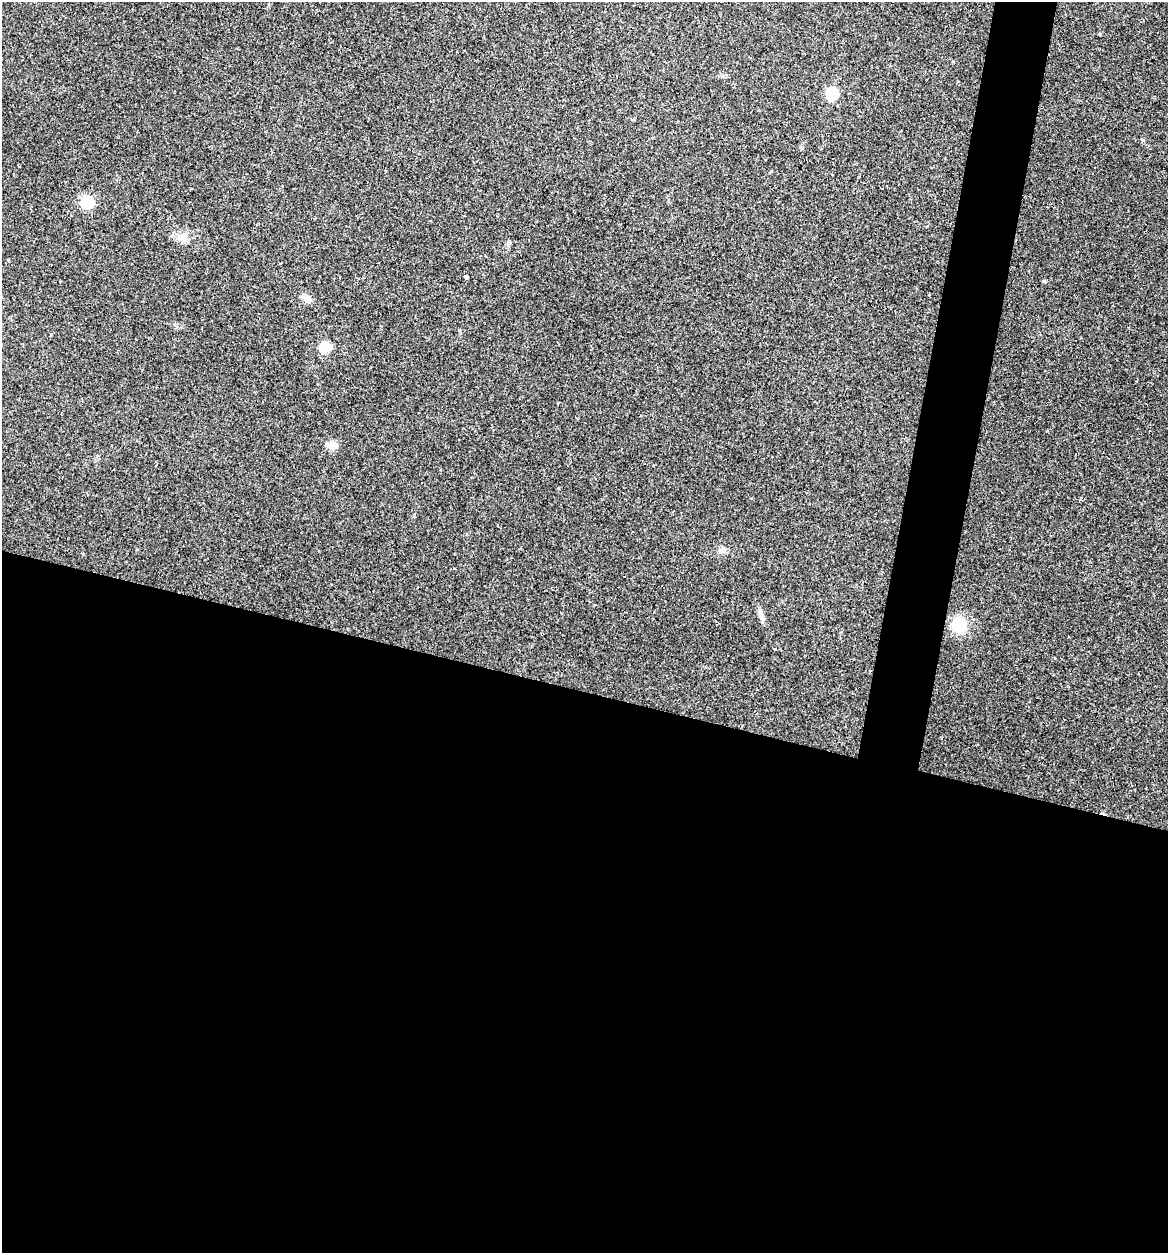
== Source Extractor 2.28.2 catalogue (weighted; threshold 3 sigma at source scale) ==
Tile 14 of 4 x 4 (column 2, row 4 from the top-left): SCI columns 1287-2452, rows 1-1251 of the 5029 x 5032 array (HDU 1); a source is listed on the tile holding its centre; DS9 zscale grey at full resolution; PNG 1170 x 1255 px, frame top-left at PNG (2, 2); no overlay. Shown black and unused: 48% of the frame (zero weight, under 2 of 3 exposures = <1% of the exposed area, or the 3 px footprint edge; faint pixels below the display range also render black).
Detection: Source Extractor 2.28.2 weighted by HDU 2 'WHT'; one run over the whole footprint, this tile lists its part. Background 0.137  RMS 0.007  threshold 0.0314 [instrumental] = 3 sigma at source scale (4.5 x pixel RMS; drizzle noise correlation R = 1.50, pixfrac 1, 0.05/0.05 arcsec/px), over >= 5 px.
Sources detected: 16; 3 cosmic-ray / hot-pixel residue — not listed; the other 13 listed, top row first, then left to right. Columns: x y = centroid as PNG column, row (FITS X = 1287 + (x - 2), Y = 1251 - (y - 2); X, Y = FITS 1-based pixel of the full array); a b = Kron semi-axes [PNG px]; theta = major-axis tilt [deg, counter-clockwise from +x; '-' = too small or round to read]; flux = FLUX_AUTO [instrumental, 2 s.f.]
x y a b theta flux
832 94 6 6 - 71
631 119 5 3 - 1.3
801 147 5 4 - 0.99
87 202 6 5 - 83
183 238 11 10 - 4.8
508 242 8 4 81 1.2
1044 281 5 4 - 0.76
306 299 12 7 -39 5
325 347 5 5 - 44
332 445 5 5 - 26
761 615 13 4 -81 2.4
959 625 13 12 - 20
775 648 3 3 - 1.7
Unlisted compact peaks at least as high as the median listed source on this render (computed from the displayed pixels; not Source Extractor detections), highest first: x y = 174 324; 414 516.